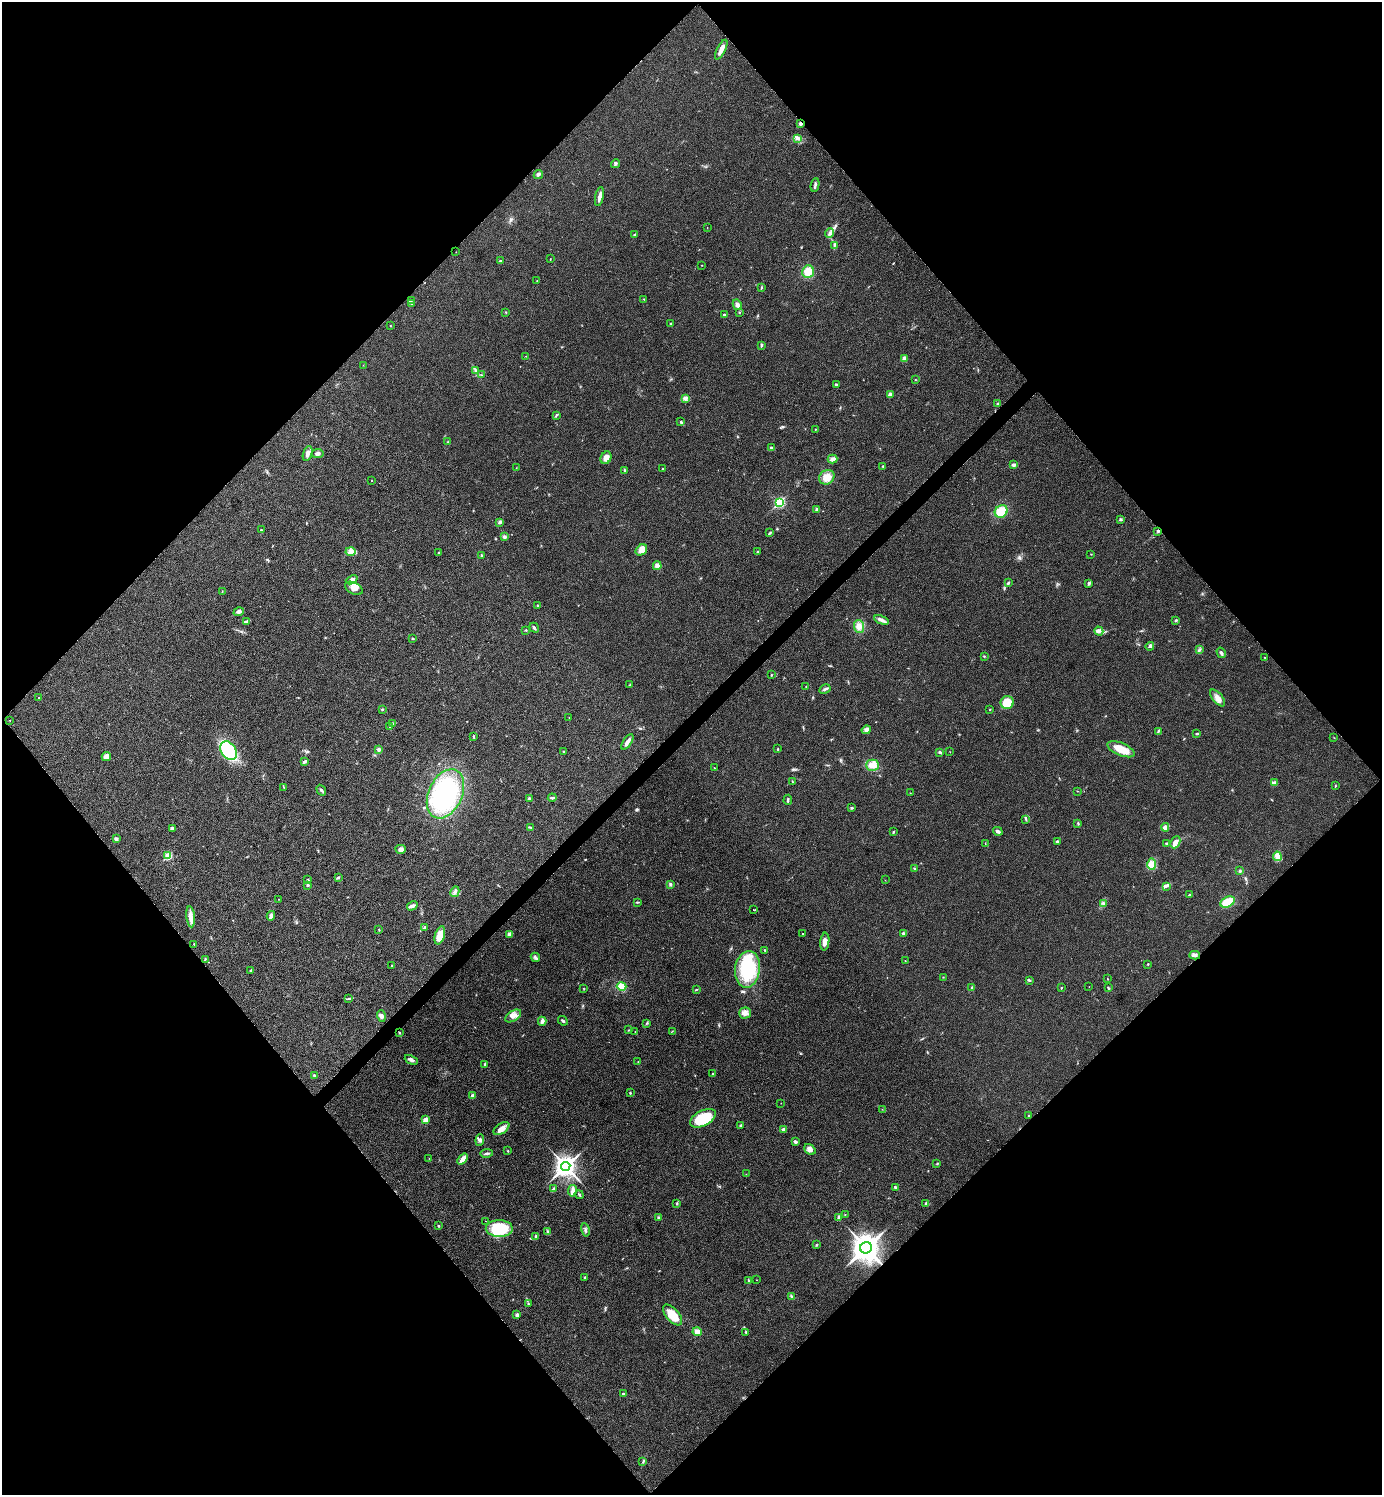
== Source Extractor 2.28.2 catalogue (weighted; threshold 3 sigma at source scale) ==
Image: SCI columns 302-5820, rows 5-5974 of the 5980 x 5981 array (HDU 1 of 3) = the unmasked area's bounding box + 8 px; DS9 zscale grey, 4 x 4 block average (1 PNG px = mean of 4 x 4 image px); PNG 1384 x 1497 px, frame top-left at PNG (2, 2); each listed source drawn as its Kron ellipse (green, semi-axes under 4 px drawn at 4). Shown black and unused: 51% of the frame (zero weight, under 3 of 4 exposures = <1% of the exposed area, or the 3 px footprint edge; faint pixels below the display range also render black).
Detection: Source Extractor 2.28.2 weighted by HDU 2 'WHT'. Background 0.0281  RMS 0.0053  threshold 0.024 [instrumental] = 3 sigma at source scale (4.5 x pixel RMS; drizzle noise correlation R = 1.50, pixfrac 1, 0.05/0.05 arcsec/px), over >= 5 px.
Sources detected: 260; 1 cosmic-ray / hot-pixel residue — neither listed nor drawn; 2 inside a brighter listed object's ellipse — not listed separately; the other 257 listed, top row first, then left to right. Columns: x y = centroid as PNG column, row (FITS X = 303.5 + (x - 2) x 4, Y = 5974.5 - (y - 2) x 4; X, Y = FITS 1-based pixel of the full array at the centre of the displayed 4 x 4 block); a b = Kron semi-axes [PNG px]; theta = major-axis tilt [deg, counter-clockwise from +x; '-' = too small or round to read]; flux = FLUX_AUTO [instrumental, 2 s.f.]
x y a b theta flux
721 50 11 3 63 23
800 123 3 2 - 8
798 138 4 3 - 6.7
616 164 4 2 - 4.3
538 174 5 3 - 6.9
815 185 7 2 80 6.9
599 197 10 2 78 16
707 227 2 2 - 0.81
830 233 5 3 - 8.7
635 235 3 2 - 3
834 245 3 2 - 3.4
456 252 2 2 - 0.68
550 259 3 2 - 1.3
500 261 3 2 - 2.1
701 265 2 2 - 1.4
808 272 6 5 - 42
537 281 2 2 - 1.2
761 287 3 2 - 2.2
644 299 2 2 - 1.5
411 301 3 2 - 3
411 303 2 2 - 2.1
737 305 5 3 - 12
506 312 2 2 - 1.1
739 312 2 2 - 2.1
724 315 2 2 - 4.3
671 324 3 2 - 3.4
390 326 2 2 - 0.9
761 345 3 2 - 3
526 356 2 2 - 0.78
904 358 4 3 - 12
363 365 2 2 - 0.66
476 370 3 2 - 3.1
481 375 2 2 - 1.2
915 380 2 2 - 1.4
836 385 3 2 - 7.1
890 394 4 3 - 12
686 399 4 3 - 6.5
998 403 3 2 - 2.4
556 415 4 2 - 3.3
681 422 4 3 - 5.2
815 429 2 2 - 1.2
448 442 2 2 - 2.1
771 448 3 3 - 3.8
308 453 8 4 71 13
318 453 6 3 7 7.9
606 458 6 5 - 19
832 459 5 2 - 7.8
1014 465 4 2 - 8.8
883 466 2 2 - 2.1
516 468 2 2 - 0.79
662 469 3 2 - 2.5
625 471 4 2 - 2.8
827 477 8 7 - 33
372 480 2 2 - 1.2
780 502 3 2 - 260
817 509 3 3 - 5.5
1001 511 7 6 - 57
1121 519 3 3 - 4.3
500 522 4 3 - 5.2
261 530 2 2 - 2.3
1158 531 4 2 - 3.3
770 533 2 2 - 1.7
504 537 4 3 - 6.1
641 550 6 5 - 26
351 551 5 4 - 11
757 552 2 2 - 2.4
438 553 2 2 - 1.2
1091 554 2 2 - 1.4
482 555 3 2 - 2.7
657 566 4 4 - 15
352 580 6 4 24 9.2
1008 583 3 2 - 4.1
1089 583 3 3 - 4.2
354 588 9 5 -26 20
222 591 2 2 - 1.4
538 606 2 2 - 2.7
239 612 5 3 - 8.1
881 620 7 3 -22 12
1176 620 3 2 - 2.9
246 621 3 2 - 2.1
859 626 6 5 - 18
534 628 5 2 - 5.9
526 630 2 2 - 1.4
1099 631 5 3 - 7.5
412 638 3 2 - 2.2
1150 646 4 3 - 5.3
1200 650 3 2 - 4.2
1221 653 5 3 - 6.3
984 656 2 2 - 2.3
1264 657 2 2 - 1.1
771 675 2 2 - 2.1
630 685 3 2 - 2.8
806 687 2 2 - 1
825 689 6 2 30 6.7
38 698 2 2 - 0.96
1218 698 10 5 -50 19
1007 703 6 6 - 60
382 709 2 2 - 3.2
990 709 2 2 - 2
569 717 2 2 - 0.59
10 720 2 2 - 0.97
392 723 2 2 - 1.9
390 726 3 2 - 2.4
866 730 5 4 - 9.2
1158 731 3 2 - 3
1197 734 4 2 - 2.8
474 737 2 2 - 1.6
1334 738 2 2 - 0.97
627 742 9 3 57 15
778 749 3 2 - 2.6
1121 749 14 6 -23 58
379 750 3 3 - 7
229 751 10 7 -53 240
563 751 2 2 - 3.9
940 752 3 2 - 2.9
950 752 2 2 - 0.9
106 757 5 4 - 15
305 761 4 3 - 5.1
872 765 6 5 - 29
714 768 2 2 - 1.1
792 782 2 2 - 1.4
1274 783 4 3 - 6.5
1335 786 2 2 - 1.8
284 787 3 2 - 2.1
321 790 6 2 -56 5.1
1078 791 2 2 - 0.96
910 793 2 2 - 0.88
445 794 26 17 65 400
529 798 3 2 - 5.1
552 798 4 2 - 5.8
788 800 5 2 - 4.1
852 808 3 2 - 3.6
1025 819 2 2 - 1.2
1078 823 4 2 - 3
530 827 3 2 - 2.2
1165 827 4 4 - 10
172 828 4 3 - 5
998 831 5 3 - 7.8
893 832 2 2 - 7.3
116 839 3 2 - 8.4
1057 841 3 3 - 4.4
1175 842 6 4 64 17
1166 843 2 2 - 6.3
985 844 2 2 - 1.1
401 849 5 4 - 8.8
168 856 3 2 - 82
1277 856 4 3 - 9.1
1152 864 6 4 -88 16
915 868 3 2 - 2.8
1240 871 3 2 - 4
338 877 3 2 - 5.1
308 880 3 2 - 3.4
885 880 2 2 - 0.83
308 885 3 2 - 3.4
670 885 3 2 - 5.6
1166 886 2 2 - 3
455 892 5 4 - 9.8
1189 895 3 2 - 2
278 899 2 2 - 0.76
638 902 3 2 - 2.6
1228 902 8 5 25 72
1103 904 3 2 - 4
412 906 6 3 32 9.5
753 909 2 2 - 1.1
271 916 5 3 - 11
191 917 10 4 -84 20
425 927 4 2 - 4
379 930 3 2 - 2
803 933 2 2 - 1.3
510 934 4 4 - 12
904 934 4 3 - 7.2
440 935 9 5 73 50
825 942 9 4 84 19
194 944 2 2 - 1.7
764 950 2 2 - 1.4
1195 955 5 3 - 8.9
535 957 5 2 - 5.4
205 959 2 2 - 2.1
905 961 2 2 - 1.7
1148 964 2 2 - 3
392 965 2 2 - 5.6
747 969 18 12 82 200
251 970 2 2 - 6.1
943 977 2 2 - 1.3
1107 979 2 2 - 1.4
1029 980 3 2 - 3.5
622 987 5 4 - 38
1089 987 2 2 - 0.65
972 988 3 2 - 4.8
1061 988 2 2 - 1.8
1109 988 2 2 - 1.9
584 989 2 2 - 1.3
696 989 2 2 - 1.3
348 999 2 2 - 0.93
745 1013 5 5 - 16
381 1016 6 3 -73 10
513 1016 9 5 31 19
542 1021 4 4 - 8.5
563 1021 5 2 - 4.1
647 1023 3 2 - 2.3
628 1030 2 2 - 1
672 1031 2 2 - 1.2
399 1032 3 2 - 2.9
635 1032 2 2 - 0.97
411 1060 7 3 -26 11
638 1062 2 2 - 1.2
485 1064 3 2 - 2.5
713 1074 3 2 - 2.8
314 1075 3 2 - 5.1
630 1093 2 2 - 2.8
472 1096 2 2 - 23
781 1103 2 2 - 0.81
882 1109 2 2 - 0.72
1029 1116 2 2 - 2.8
703 1118 14 7 27 120
425 1120 2 2 - 41
741 1125 3 3 - 3.5
501 1129 9 5 34 21
784 1130 2 2 - 30
480 1140 6 4 83 9.4
795 1142 3 2 - 7.1
810 1149 6 4 -40 15
508 1151 3 2 - 2.2
487 1153 6 2 9 5.4
429 1158 2 2 - 0.59
463 1159 6 2 51 31
937 1164 2 2 - 1.1
566 1166 5 4 - 2000
746 1174 2 2 - 0.84
895 1187 3 2 - 4.5
553 1189 3 2 - 6.8
572 1191 6 4 80 11
579 1195 5 2 - 3.9
677 1203 3 2 - 2.6
926 1203 2 2 - 3.4
845 1214 2 2 - 1.4
658 1217 3 2 - 4.8
839 1217 4 2 - 8.8
485 1221 2 2 - 0.8
439 1226 2 2 - 2.8
499 1229 13 8 -1 150
585 1230 7 2 -78 6.1
548 1231 3 2 - 2.8
536 1237 3 2 - 6.3
816 1245 2 2 - 1.8
866 1248 6 5 - 3800
585 1277 3 2 - 3
756 1280 2 2 - 0.78
749 1281 4 2 - 2.7
791 1296 4 2 - 3.1
528 1303 2 2 - 1.3
517 1315 3 3 - 7.3
673 1315 12 6 -50 55
697 1332 4 4 - 17
746 1332 3 2 - 2.5
623 1394 3 2 - 3
643 1461 4 2 - 3.4
Overlapping masked pixels (flux is a lower limit): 1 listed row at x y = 800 123
Diffuse or blended objects may show on this block-average render without a row.